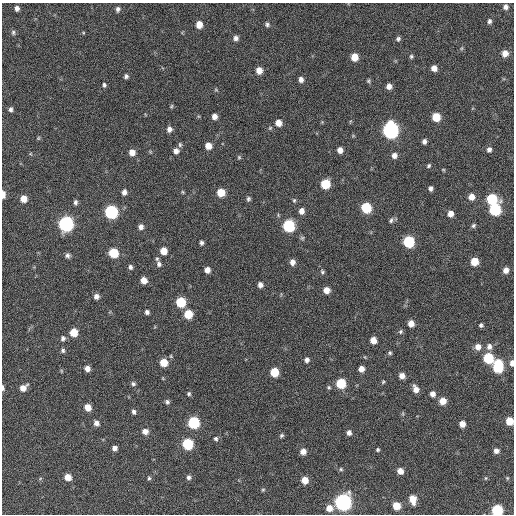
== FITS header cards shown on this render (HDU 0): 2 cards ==
NAXIS1  =                  512 / Axis length
NAXIS2  =                  512 / Axis length

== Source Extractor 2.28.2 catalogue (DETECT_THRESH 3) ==
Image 512 x 512 px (HDU 0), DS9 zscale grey, 1 PNG px = 1 image px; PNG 516 x 516 px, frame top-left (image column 1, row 512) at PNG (2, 3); no overlay
Background 198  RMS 14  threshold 42.2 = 3 sigma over >= 5 px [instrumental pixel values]
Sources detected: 146; all 146 listed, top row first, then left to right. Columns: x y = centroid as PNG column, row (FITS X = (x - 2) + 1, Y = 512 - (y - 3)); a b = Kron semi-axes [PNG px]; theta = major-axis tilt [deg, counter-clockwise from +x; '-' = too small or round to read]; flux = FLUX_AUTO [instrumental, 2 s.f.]
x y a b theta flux
505 7 6 6 - 3600
17 8 5 4 - 3300
118 9 7 5 73 2700
489 21 7 5 -85 2400
267 24 6 6 - 2200
199 25 6 5 - 11000
13 32 7 5 89 1800
83 33 4 3 - 790
236 38 6 6 - 3600
398 39 6 5 - 2100
462 48 6 4 71 1200
505 53 7 6 - 8400
411 56 5 5 - 1600
354 57 6 6 - 14000
434 68 5 5 - 5800
259 70 6 6 - 9100
126 76 6 5 - 2300
301 80 6 5 - 4100
368 81 5 5 - 1400
104 85 5 4 - 1700
389 86 5 5 - 5100
216 90 6 4 -19 1100
171 106 5 4 - 1200
11 109 6 5 - 2400
214 117 5 5 - 5200
436 117 6 6 - 23000
278 123 6 6 - 7900
270 128 6 4 45 1200
169 129 6 5 - 4300
390 130 8 7 - 290000
38 138 5 5 - 1100
424 142 5 4 - 3200
180 145 7 5 -77 1600
208 146 6 6 - 9000
489 149 6 5 - 3200
340 150 5 5 - 6000
176 151 6 6 - 4400
132 152 6 6 - 7500
394 156 6 6 - 4600
239 157 6 4 -46 1300
429 166 5 4 - 1500
443 170 5 4 - 950
325 184 6 6 - 32000
431 188 5 4 - 2800
124 192 6 5 - 4200
183 192 5 4 - 1000
221 192 6 6 - 19000
3 194 7 3 -89 7500
471 197 6 6 - 7800
23 199 6 6 - 10000
248 199 6 5 - 1900
492 199 7 7 - 58000
294 200 6 5 - 1400
75 202 6 4 -86 2400
366 208 7 6 - 48000
495 210 7 7 - 78000
301 211 6 5 - 5200
111 212 7 7 - 130000
450 214 6 5 - 6700
391 220 8 5 67 2300
66 224 7 7 - 210000
289 226 7 6 - 95000
473 226 6 5 - 1800
141 227 7 6 - 4400
302 238 6 6 - 1600
409 242 7 6 - 71000
201 243 5 4 - 2300
163 251 6 6 - 11000
113 253 6 6 - 36000
68 255 6 5 - 2700
474 261 6 6 - 18000
292 262 6 5 - 5300
159 264 9 7 -76 3800
130 267 6 5 - 2600
207 270 5 5 - 5900
506 270 6 5 - 6200
322 272 6 5 - 1700
144 280 6 5 - 8800
260 285 6 5 - 4100
326 290 6 6 - 8900
96 296 6 5 - 4500
181 302 6 6 - 38000
147 312 5 4 - 2800
188 314 6 6 - 26000
411 323 5 5 - 8800
481 325 5 4 - 2000
74 332 6 6 - 17000
400 332 6 6 - 1800
63 338 6 6 - 2600
373 340 6 5 - 8800
478 347 7 7 - 6800
489 347 7 6 - 4500
63 350 6 5 - 1900
390 353 5 5 - 1600
365 357 5 3 - 800
488 358 7 6 - 52000
307 360 5 5 - 3300
164 363 6 6 - 18000
512 363 6 4 88 4600
498 366 10 6 87 58000
87 368 5 5 - 5600
361 369 5 5 - 6600
61 371 6 3 73 840
274 372 6 6 - 27000
402 376 5 5 - 6800
383 382 5 4 - 1200
341 383 6 6 - 40000
133 384 6 5 - 2100
329 387 5 5 - 1400
3 388 6 3 -84 2300
23 388 7 5 41 7800
416 389 7 5 -65 6800
189 394 6 5 - 1600
433 394 6 5 - 4800
443 401 6 6 - 11000
167 402 5 5 - 2200
88 407 6 5 - 11000
134 412 6 4 -75 2400
403 414 6 3 -72 1100
509 421 6 5 - 18000
96 423 6 5 - 4200
193 423 7 6 - 81000
462 424 5 5 - 7500
145 431 7 6 - 6000
349 433 6 6 - 3700
281 436 6 5 - 1700
216 439 6 5 - 2100
188 444 6 6 - 58000
114 448 5 4 - 4400
378 450 4 4 - 1400
303 451 6 5 - 7000
496 451 5 5 - 4700
341 469 5 4 - 1400
400 471 5 5 - 7600
68 477 6 5 - 10000
188 477 6 5 - 2400
149 478 5 5 - 1500
486 478 5 3 - 910
507 478 5 5 - 1100
305 480 6 5 - 12000
263 490 5 4 - 1100
412 499 8 6 -78 13000
343 502 7 7 - 330000
396 506 6 6 - 17000
329 508 6 6 - 9700
497 510 6 6 - 74000
At the frame edge (FLAGS 8, measured only in part): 5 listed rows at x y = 3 194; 512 363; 3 388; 509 421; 497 510